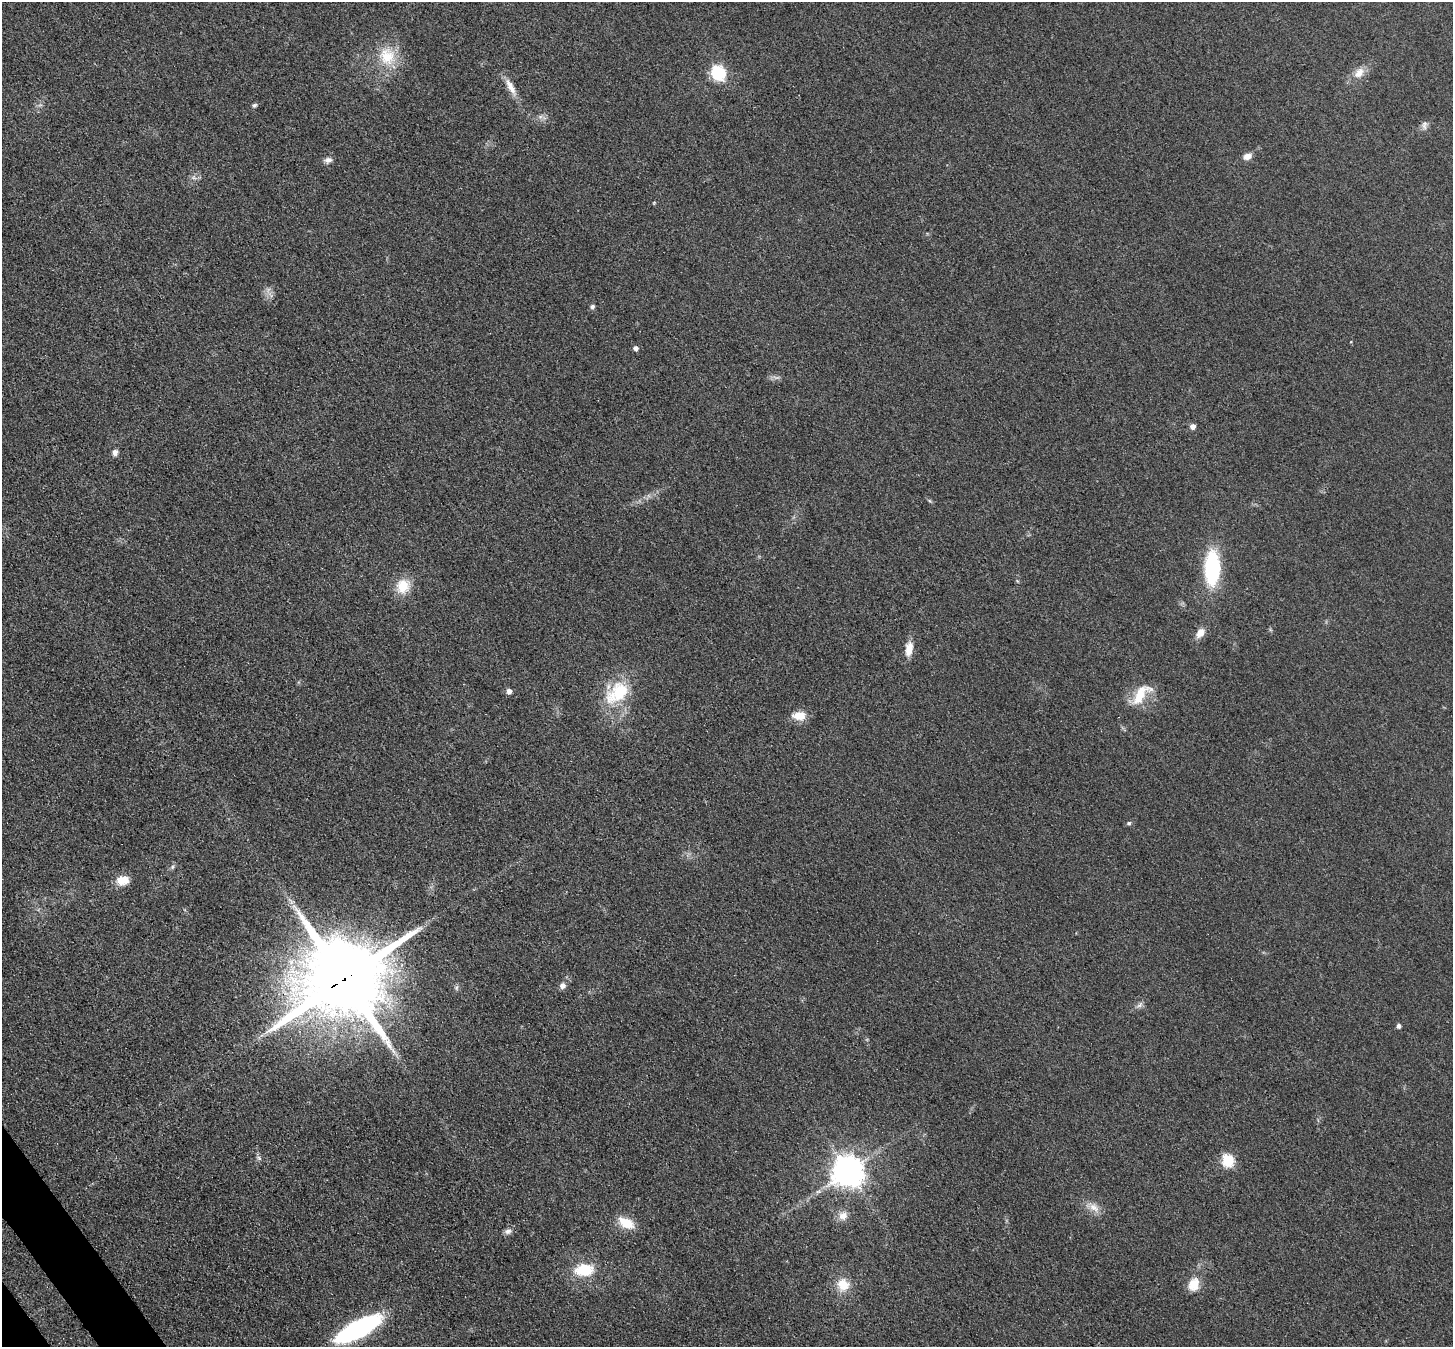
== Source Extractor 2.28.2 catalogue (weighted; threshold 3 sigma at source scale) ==
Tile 7 of 4 x 4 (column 3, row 2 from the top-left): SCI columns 2982-4432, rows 2899-4243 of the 5962 x 5933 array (HDU 1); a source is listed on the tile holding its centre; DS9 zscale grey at full resolution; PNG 1455 x 1349 px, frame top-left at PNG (2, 2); no overlay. Shown black and unused: <1% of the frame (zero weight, under 3 of 4 exposures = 7% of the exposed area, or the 3 px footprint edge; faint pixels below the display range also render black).
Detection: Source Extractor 2.28.2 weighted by HDU 2 'WHT'; one run over the whole footprint, this tile lists its part. Background 0.0546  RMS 0.0095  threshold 0.0427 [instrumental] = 3 sigma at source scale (4.5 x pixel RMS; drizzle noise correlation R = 1.50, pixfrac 1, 0.05/0.05 arcsec/px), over >= 5 px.
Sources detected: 41; all 41 listed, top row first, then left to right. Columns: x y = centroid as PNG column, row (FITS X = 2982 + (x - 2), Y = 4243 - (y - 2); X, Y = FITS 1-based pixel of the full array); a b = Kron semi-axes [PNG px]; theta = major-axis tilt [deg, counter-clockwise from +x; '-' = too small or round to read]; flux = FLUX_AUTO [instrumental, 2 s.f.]
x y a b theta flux
387 56 26 23 -75 32
718 72 7 6 - 160
1359 73 16 11 46 11
511 87 26 8 -62 11
254 105 6 5 - 1.7
1424 125 12 7 82 4
1247 156 10 7 16 6.2
328 160 11 7 8 3.8
592 307 6 5 - 2.3
635 348 5 5 - 3.3
1193 426 5 5 - 5
115 452 8 6 81 3.8
1212 568 27 12 89 100
403 586 20 17 58 19
1200 633 11 8 46 9.5
909 649 17 9 80 11
509 691 5 5 - 4.5
617 693 40 24 41 48
1141 695 35 14 50 25
799 716 16 10 0 13
1129 823 7 5 16 1.8
172 867 6 5 - 1.7
122 880 14 10 7 14
291 901 14 2 -49 2.9
344 979 24 21 29 16000
562 986 7 7 - 4.5
456 988 7 4 90 1.9
1139 1005 8 5 33 2.9
1399 1026 5 4 - 3
259 1158 8 4 -45 2
1228 1160 6 6 - 94
848 1171 9 9 - 1700
818 1191 7 4 2 1.9
1094 1207 17 10 -34 9.5
843 1216 12 11 - 8
626 1223 19 11 -28 20
508 1231 9 8 - 3.9
584 1270 18 12 4 34
1194 1284 17 13 68 15
843 1285 15 14 - 18
357 1330 44 14 28 150
Overlapping masked pixels (flux is a lower limit): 1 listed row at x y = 344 979